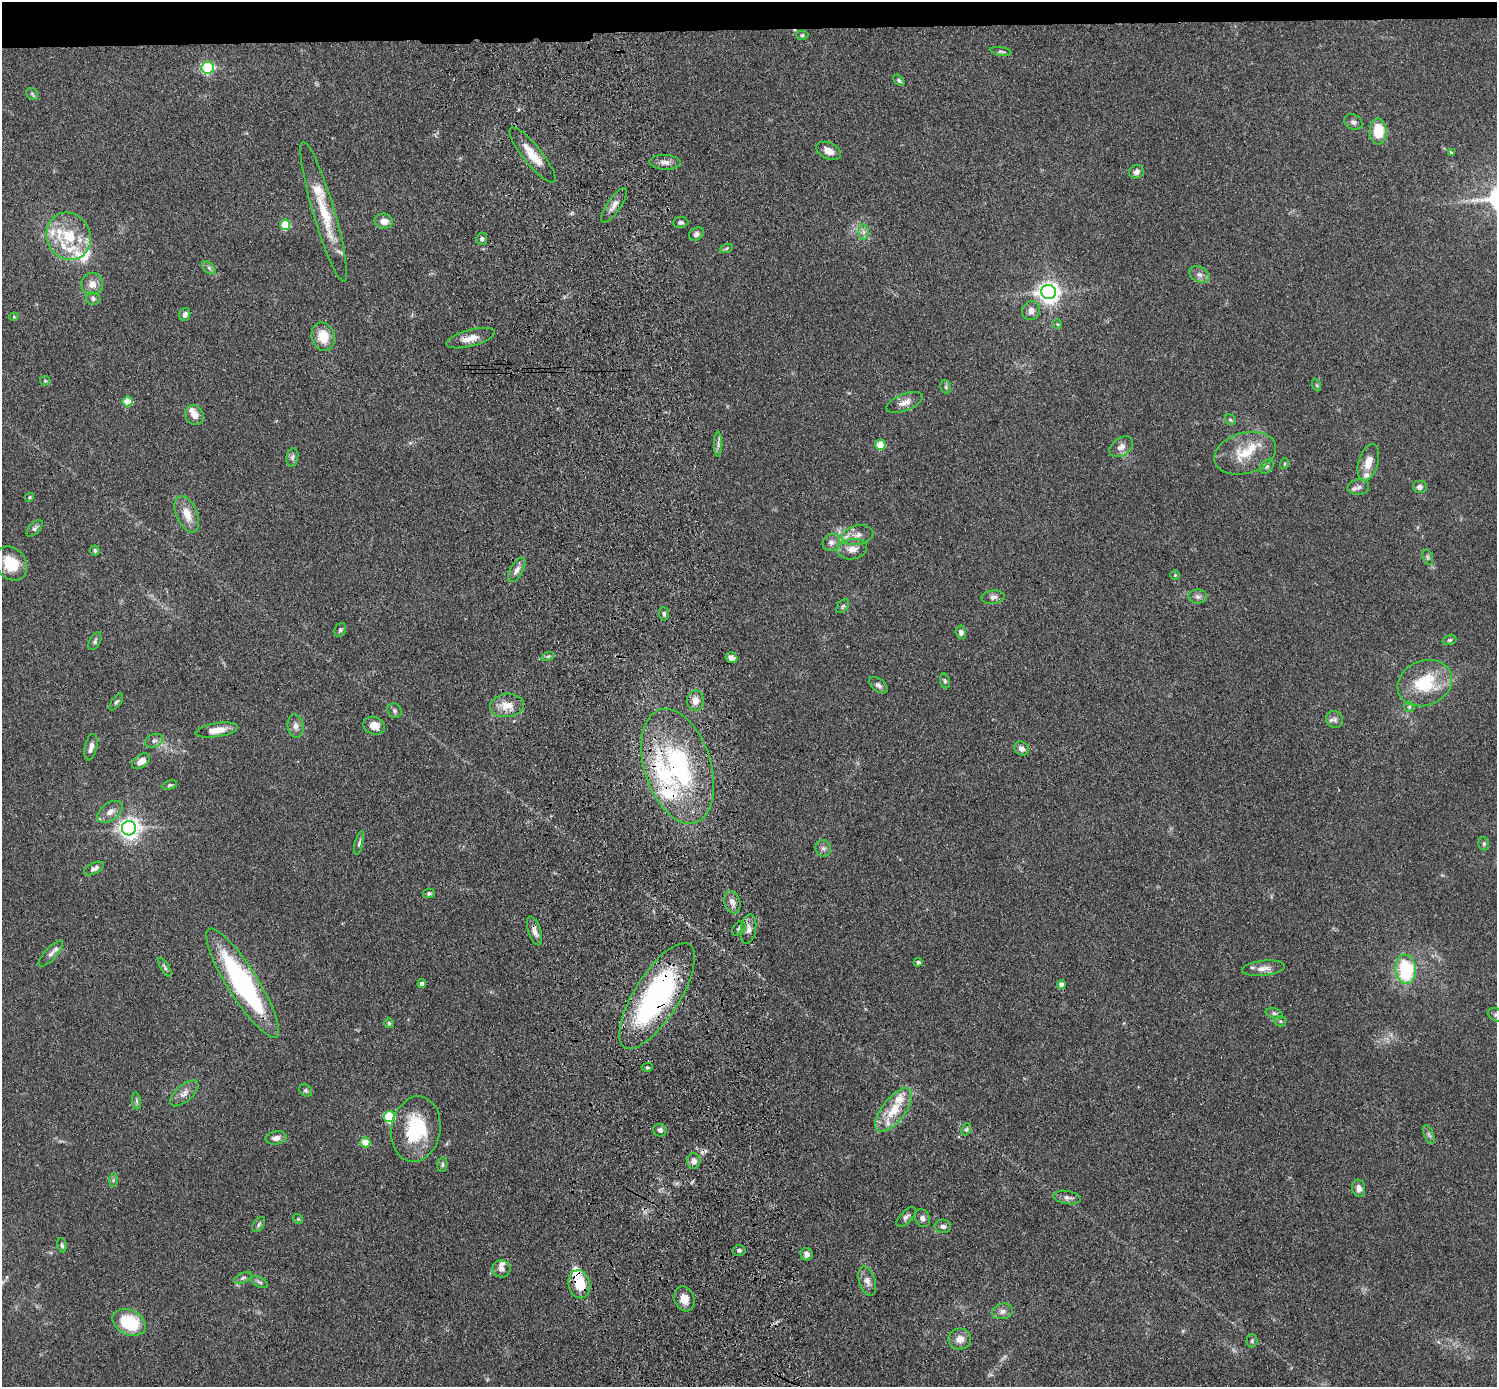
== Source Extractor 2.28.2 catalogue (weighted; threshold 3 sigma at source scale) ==
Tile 2 of 3 x 3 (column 2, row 1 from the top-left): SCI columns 1613-3107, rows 2914-4298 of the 4719 x 4546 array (HDU 1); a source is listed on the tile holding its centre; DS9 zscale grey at full resolution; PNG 1499 x 1389 px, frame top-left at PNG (2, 2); each listed source drawn as its Kron ellipse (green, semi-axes under 4 px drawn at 4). Shown black and unused: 2% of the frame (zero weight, under 3 of 4 exposures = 6% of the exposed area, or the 3 px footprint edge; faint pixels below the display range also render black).
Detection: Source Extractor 2.28.2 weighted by HDU 2 'WHT'; one run over the whole footprint, this tile lists its part. Background 0.0625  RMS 0.0062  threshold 0.0278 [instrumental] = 3 sigma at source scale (4.5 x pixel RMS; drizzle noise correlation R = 1.50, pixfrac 1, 0.05/0.05 arcsec/px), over >= 5 px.
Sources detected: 163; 15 inside a brighter listed object's ellipse — not listed separately; the other 148 listed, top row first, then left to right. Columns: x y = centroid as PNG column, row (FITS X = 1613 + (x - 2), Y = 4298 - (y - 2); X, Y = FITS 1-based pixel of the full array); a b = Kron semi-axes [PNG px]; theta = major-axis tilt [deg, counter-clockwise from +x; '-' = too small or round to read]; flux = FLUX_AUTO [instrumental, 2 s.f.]
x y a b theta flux
802 35 6 4 1 0.94
1001 51 10 4 -11 1.3
208 68 6 6 - 61
899 80 7 4 -44 1.3
32 94 6 5 - 1.1
1353 122 10 7 -31 2.2
1378 132 13 8 89 17
829 151 13 8 -24 5.7
1451 153 4 4 - 1.2
532 155 34 9 -51 12
665 162 16 7 -3 3.9
1136 172 7 6 - 2.5
614 205 20 7 56 4.3
324 212 73 11 -73 27
384 221 9 7 -9 4.8
680 222 8 5 5 1.3
285 225 5 5 - 27
864 232 7 5 -89 1.8
696 234 8 6 36 1.9
69 236 24 21 -63 25
482 239 6 5 - 1.4
726 249 6 4 20 0.91
209 268 8 5 -45 1.6
1199 274 11 7 -30 2.8
92 284 11 11 - 5.3
1048 292 7 7 - 400
93 299 7 6 - 1.8
1031 311 9 8 - 3.8
185 314 6 5 - 2.3
14 317 4 4 - 0.63
1057 324 5 4 - 0.68
323 337 14 11 -75 12
471 338 25 8 15 7
45 381 5 5 - 0.74
1317 385 6 4 -71 0.87
946 387 7 5 -78 1.1
128 401 5 5 - 17
905 402 19 8 21 4.9
194 415 10 9 - 4.8
1230 420 6 5 - 0.88
718 444 12 2 90 1.6
880 445 5 5 - 20
1121 447 13 8 36 4
1245 453 32 20 16 19
292 457 9 6 80 1.7
1368 462 19 10 74 7.6
1284 464 5 3 - 0.63
1267 467 8 5 47 1.4
1358 487 11 7 6 2.5
1419 487 7 6 - 2.1
30 497 4 4 - 0.92
187 514 19 10 -66 8.8
35 528 10 5 47 1.6
858 535 16 9 11 5.2
831 542 9 8 - 2.9
852 549 15 10 9 5.5
95 550 5 5 - 1
1428 557 8 5 -71 1.2
11 563 18 15 -51 18
517 570 14 6 60 3.4
1175 575 5 4 - 0.69
993 597 11 6 6 2.5
1198 597 9 7 0 2.1
843 606 8 5 50 1.2
664 614 6 5 - 1.3
340 630 7 5 64 1.3
961 632 7 5 -85 2
1449 640 7 5 15 1
95 641 9 5 65 1.4
548 656 7 4 18 0.99
731 658 6 5 - 2.6
945 681 7 5 -80 1.1
1425 683 28 22 22 31
878 685 10 6 -39 2.1
695 701 10 8 87 4.3
116 702 10 4 55 1.3
507 705 17 11 6 8.6
1409 707 5 5 - 0.84
395 711 7 6 - 1.6
1335 719 9 8 - 2.5
296 726 12 8 -83 3.3
374 726 11 8 -18 6.9
217 730 21 7 9 7.9
154 741 9 6 17 2.1
91 747 13 6 77 3.5
1022 748 8 6 -42 2.9
141 761 10 6 37 5.6
678 766 59 33 -73 100
170 785 7 4 16 1
110 812 14 8 36 4
129 828 7 7 - 360
359 843 12 4 76 1.5
1484 844 7 5 89 1.2
823 848 8 7 - 2
94 868 10 5 25 2.2
429 893 6 4 11 1.2
732 902 11 7 -73 3.2
739 929 8 5 49 1.7
748 929 15 7 81 3.9
534 931 15 6 -72 3.8
51 954 17 6 47 3.3
918 962 4 4 - 1.5
165 967 10 4 -58 1.4
1263 968 21 7 6 4.8
1406 969 14 10 -84 39
243 983 63 15 -58 110
422 984 4 4 - 1.9
1061 984 4 4 - 2.9
657 996 61 22 58 130
1274 1013 9 5 -15 1.5
1496 1015 9 6 -27 1.5
1280 1021 6 5 - 0.94
389 1023 5 4 - 1
647 1067 5 4 - 0.88
306 1090 7 5 -37 1.2
184 1093 17 8 40 4.4
136 1101 8 4 -81 1.3
894 1110 26 11 52 16
389 1117 5 5 - 48
416 1129 33 24 80 39
966 1129 6 4 66 0.95
660 1130 6 6 - 2
1429 1135 10 4 -68 1.6
276 1138 10 6 9 3.4
365 1142 5 5 - 12
694 1161 7 7 - 3.3
442 1165 7 5 84 1.2
113 1180 7 4 89 1.1
1359 1188 8 6 -83 3.7
1067 1198 14 6 -9 2.8
906 1217 12 6 47 2.1
922 1218 9 7 -65 2.4
298 1219 6 4 -43 0.75
259 1225 8 5 54 1.3
943 1226 8 6 -3 2
62 1245 7 4 -80 1.2
739 1250 6 5 - 1.5
807 1254 6 6 - 3.2
501 1269 9 8 - 2.9
243 1278 9 5 24 1.6
867 1281 15 8 -73 4.1
259 1282 9 5 -26 1.4
579 1284 14 11 -77 15
684 1299 13 9 -70 6.6
1002 1311 10 7 14 3.1
129 1322 17 12 -26 29
960 1339 11 10 - 5.2
1252 1341 6 5 - 1.1
Overlapping masked pixels (flux is a lower limit): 7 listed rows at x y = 471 338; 507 705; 678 766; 534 931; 657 996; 694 1161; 579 1284
Isophote crosses this tile's border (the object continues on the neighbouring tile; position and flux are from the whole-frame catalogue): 1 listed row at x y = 1496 1015